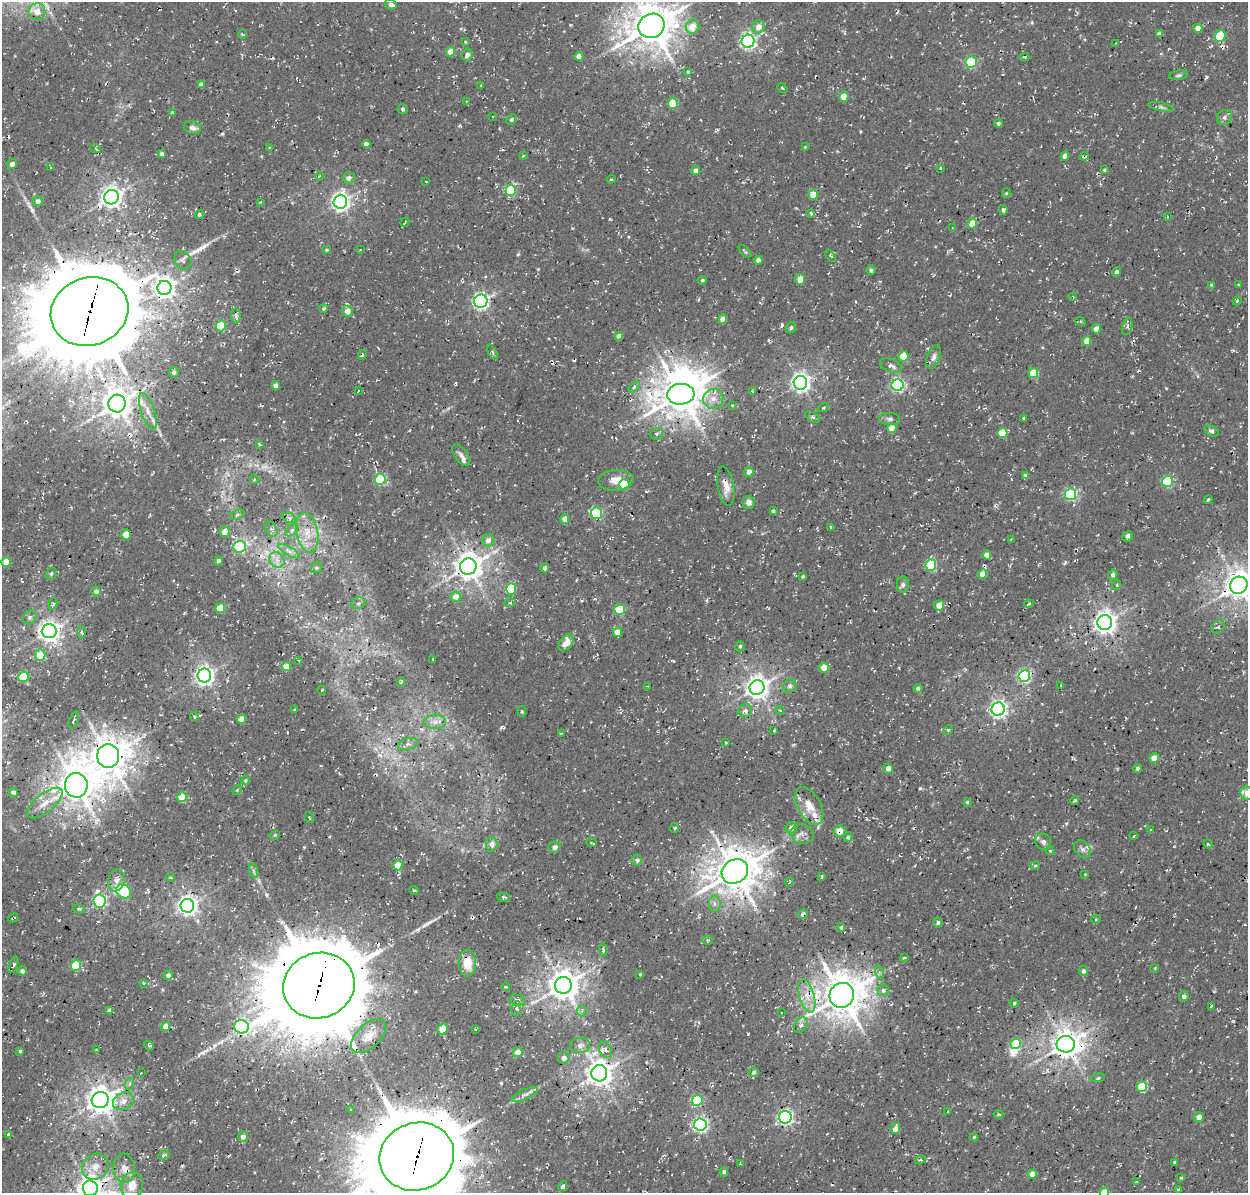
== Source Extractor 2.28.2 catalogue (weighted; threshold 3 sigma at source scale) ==
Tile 7 of 4 x 4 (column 3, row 2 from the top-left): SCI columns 2628-3873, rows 2702-3892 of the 5246 x 5340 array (HDU 1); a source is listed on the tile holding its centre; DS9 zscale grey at full resolution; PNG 1250 x 1195 px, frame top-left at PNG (2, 2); each listed source drawn as its Kron ellipse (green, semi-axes under 4 px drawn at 4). Shown black and unused: <1% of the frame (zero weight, under 3 of 4 exposures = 8% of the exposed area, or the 3 px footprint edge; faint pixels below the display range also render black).
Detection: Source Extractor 2.28.2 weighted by HDU 2 'WHT'; one run over the whole footprint, this tile lists its part. Background 0.00446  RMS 0.0022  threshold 0.00995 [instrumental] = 3 sigma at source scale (4.5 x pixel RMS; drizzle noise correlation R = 1.50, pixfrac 1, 0.0396/0.0396 arcsec/px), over >= 5 px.
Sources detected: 360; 2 too faint to see at this stretch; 2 inside a brighter object's white glare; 7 cosmic-ray / hot-pixel residue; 5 long thin detections or spike segments (spike, bleed or trail) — neither listed nor drawn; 5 inside a brighter listed object's ellipse — not listed separately; the other 339 listed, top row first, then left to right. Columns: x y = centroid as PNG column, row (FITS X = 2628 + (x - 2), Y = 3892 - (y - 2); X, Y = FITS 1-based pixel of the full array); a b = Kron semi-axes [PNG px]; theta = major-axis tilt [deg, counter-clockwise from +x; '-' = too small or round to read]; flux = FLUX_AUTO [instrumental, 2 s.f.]
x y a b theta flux
391 4 6 5 - 0.95
37 12 8 8 - 2.2
651 26 13 12 - 700
692 27 7 6 - 3.1
758 27 6 6 - 1.8
1198 28 5 4 - 1.5
1159 33 4 4 - 0.85
242 34 4 3 - 0.24
1220 36 6 5 - 11
748 41 6 6 - 65
465 42 4 3 - 0.22
1116 43 3 2 - 0.14
451 52 5 4 - 3.2
467 55 6 5 - 1
579 57 4 4 - 2.3
1024 57 5 4 - 0.28
971 62 6 5 - 20
688 72 3 3 - 0.31
1179 75 9 4 9 0.49
201 84 4 4 - 1.1
481 85 3 2 - 0.29
782 88 5 3 - 0.28
844 96 5 4 - 3.1
467 101 3 2 - 0.14
673 104 5 5 - 7.8
1161 107 13 4 -13 0.69
403 109 5 5 - 0.43
172 113 4 3 - 0.34
493 116 3 2 - 0.18
1225 117 8 7 - 0.72
512 119 6 5 - 0.53
998 123 4 4 - 0.45
192 128 8 6 -15 1.2
366 144 4 4 - 0.95
805 147 3 3 - 0.2
269 148 3 3 - 0.26
96 149 5 3 - 0.27
162 154 4 4 - 0.8
524 156 4 3 - 0.27
1065 156 5 4 - 1.4
1084 156 5 2 - 0.35
12 164 5 5 - 0.84
50 168 4 2 - 0.15
940 168 3 2 - 0.23
1104 170 4 3 - 0.32
696 171 4 4 - 1.3
319 176 4 3 - 0.23
349 178 6 5 - 1
611 179 4 3 - 0.3
426 182 2 2 - 0.16
511 190 5 5 - 14
1006 193 4 4 - 0.26
813 195 5 4 - 5
111 197 7 7 - 140
38 201 5 5 - 1.2
260 202 4 3 - 0.19
340 202 7 7 - 100
1003 210 5 4 - 0.56
811 213 4 3 - 0.32
199 214 4 4 - 0.36
1167 217 4 2 - 0.17
405 222 5 2 - 0.25
972 223 5 4 - 5.9
953 228 4 2 - 0.17
326 250 4 3 - 0.22
360 250 4 2 - 0.16
745 251 8 3 -46 0.41
831 256 7 3 -50 0.29
758 260 4 4 - 1.2
183 261 10 8 -58 0.66
871 270 4 4 - 0.59
1117 272 4 4 - 0.76
800 279 5 5 - 2.8
702 280 5 4 - 0.3
1212 285 3 2 - 0.36
1238 285 4 3 - 0.23
164 288 7 7 - 150
1073 297 4 3 - 0.21
481 301 7 6 - 67
1237 301 4 3 - 0.25
323 309 4 4 - 0.41
89 311 39 34 18 4200
347 311 5 5 - 2
236 316 7 5 -88 0.72
723 319 4 4 - 2.2
1080 321 5 3 - 0.32
221 326 5 5 - 11
1127 326 9 5 73 0.53
791 328 5 5 - 0.45
1096 329 4 4 - 1.9
619 336 4 4 - 1.3
1087 341 5 4 - 2.7
492 352 8 3 -60 0.34
362 355 5 3 - 0.37
903 356 5 5 - 6
934 357 12 6 71 1.1
891 366 11 6 -23 1
174 372 5 5 - 0.59
1033 373 5 5 - 6.5
800 383 7 6 - 110
897 385 6 6 - 40
276 386 4 4 - 1.3
634 387 6 4 46 0.37
358 391 4 2 - 0.14
752 391 3 3 - 0.44
681 394 13 10 5 590
713 399 10 9 - 1.9
117 403 9 8 - 340
732 405 3 3 - 0.22
823 408 5 3 - 0.28
148 411 19 7 -71 2.1
812 417 8 4 -28 0.44
1023 418 4 3 - 0.25
889 419 11 6 -5 0.77
892 428 4 4 - 3.2
1211 431 8 5 -28 0.58
1002 433 5 5 - 5.9
656 434 6 5 - 0.45
259 444 4 2 - 0.25
461 455 12 6 -54 0.97
749 472 5 4 - 1.5
1025 476 4 3 - 0.83
254 479 4 3 - 0.22
380 479 5 5 - 17
616 480 18 10 5 2.7
1167 481 5 5 - 19
624 485 5 5 - 6.9
726 486 20 8 -80 2.3
1070 494 6 5 - 27
1208 500 4 2 - 0.31
749 503 6 6 - 1.6
773 511 4 3 - 0.4
596 513 5 5 - 23
237 515 7 4 24 0.47
289 518 7 5 -32 0.46
565 519 4 4 - 2
831 527 4 3 - 0.28
271 529 8 5 -61 0.59
292 530 8 4 44 0.61
225 532 5 5 - 2.2
307 532 20 11 -79 3.9
126 535 5 5 - 3.8
1128 536 6 4 44 0.67
1011 539 3 3 - 0.2
488 540 6 6 - 1.3
239 547 6 5 - 23
289 551 12 4 -30 0.85
987 555 4 4 - 2.2
277 560 8 7 - 1.2
218 561 4 4 - 0.75
6 562 5 4 - 4.5
931 565 6 5 - 18
468 566 8 8 - 290
316 568 6 5 - 0.48
545 568 4 4 - 0.87
51 574 6 5 - 0.48
983 574 4 4 - 2.7
1113 575 5 4 - 0.65
803 576 3 3 - 0.34
903 585 8 6 88 0.66
1117 585 5 3 - 0.19
1239 585 9 8 - 320
511 589 6 5 - 8.9
96 591 5 5 - 0.93
456 597 5 5 - 2
358 603 7 5 21 0.6
510 603 5 3 - 0.36
53 604 6 4 71 0.38
1029 604 5 3 - 0.2
939 605 5 5 - 2.3
220 608 5 5 - 6
620 610 5 5 - 11
30 617 7 6 - 0.72
1105 622 7 7 - 180
1218 627 7 5 43 0.5
49 631 7 7 - 160
81 632 6 4 -86 0.36
617 632 5 4 - 2.6
566 643 9 6 55 2.4
740 646 5 4 - 0.38
40 655 6 5 - 3.6
299 660 4 2 - 0.21
433 660 3 2 - 0.2
286 667 5 4 - 2.9
824 668 5 5 - 3
204 676 7 6 - 110
1024 676 6 6 - 37
23 677 5 5 - 10
401 682 4 2 - 0.21
1061 685 3 3 - 0.21
647 686 3 2 - 0.19
790 686 7 6 - 0.84
757 688 7 7 - 190
918 688 4 4 - 0.51
322 690 4 4 - 0.39
998 709 7 6 - 82
295 710 3 3 - 0.34
780 710 4 3 - 0.19
522 711 5 3 - 0.3
745 711 7 6 - 0.88
194 717 4 3 - 0.28
241 719 4 4 - 2.4
74 720 9 2 67 0.3
435 722 11 7 1 1.3
948 730 5 3 - 0.24
774 731 3 3 - 0.17
561 733 3 2 - 0.18
726 743 4 3 - 0.18
408 744 10 5 16 0.79
108 756 12 11 - 550
1154 758 5 5 - 2.1
888 768 5 5 - 1.4
1138 768 4 4 - 0.65
245 780 5 4 - 0.31
76 785 12 11 - 510
237 790 5 3 - 0.2
13 792 4 4 - 1.1
1247 793 6 6 - 1.3
182 797 5 5 - 7.1
1075 800 4 4 - 0.34
967 802 4 4 - 0.35
45 803 21 9 38 3.4
809 806 20 11 -62 3.8
309 817 6 3 -60 0.23
674 828 5 4 - 0.54
791 828 6 5 - 1.2
1151 830 4 3 - 0.22
839 831 6 5 - 2.6
802 834 12 9 -17 1.3
275 835 5 4 - 0.34
1133 836 3 2 - 0.2
848 837 5 4 - 0.48
1043 842 8 7 - 0.95
591 843 5 3 - 0.2
492 844 7 6 - 1.3
1208 844 5 4 - 0.27
555 847 6 5 - 0.84
1082 849 9 7 -50 0.92
1050 851 4 4 - 0.23
637 860 5 5 - 0.76
398 865 5 4 - 4.2
1035 866 4 4 - 0.3
254 871 7 4 -72 0.47
735 871 14 11 32 690
1085 874 3 2 - 0.18
822 876 4 2 - 0.27
171 877 4 3 - 0.31
116 880 11 8 79 1.3
790 882 4 2 - 0.18
414 890 5 3 - 0.22
124 891 8 6 -38 13
503 897 7 4 -12 0.36
99 901 6 6 - 41
715 904 8 6 90 0.83
187 906 7 6 - 130
79 909 6 4 -16 0.36
803 914 5 4 - 0.92
13 918 5 2 - 0.23
1096 919 5 4 - 0.26
938 922 5 4 - 0.47
841 927 4 4 - 0.45
708 940 5 4 - 0.3
603 950 6 4 -81 0.35
904 958 4 4 - 0.33
467 963 13 8 90 4
13 965 9 4 71 0.43
76 965 5 5 - 9.9
1155 968 4 4 - 0.19
22 971 4 4 - 0.75
1083 971 5 4 - 0.53
879 972 7 4 -72 0.45
640 974 4 4 - 0.24
168 975 5 4 - 0.75
143 983 4 3 - 0.24
563 985 8 8 - 350
319 986 36 32 18 3700
506 987 4 3 - 0.19
883 990 6 5 - 0.63
842 995 13 12 - 670
807 996 17 7 -74 2.6
1184 997 5 5 - 0.83
517 1000 8 5 -20 0.93
1014 1003 4 4 - 0.34
1211 1006 3 2 - 0.23
516 1009 7 5 83 0.58
109 1010 4 4 - 1
582 1011 5 5 - 0.43
781 1013 3 2 - 0.14
801 1025 8 6 55 0.79
166 1027 4 4 - 3
242 1027 7 6 - 41
443 1029 5 5 - 3.1
475 1029 3 2 - 0.16
369 1036 21 12 44 3.4
1016 1044 5 5 - 9.4
1066 1044 9 8 - 320
580 1045 10 7 4 1.1
149 1046 5 4 - 0.32
96 1050 3 3 - 0.17
606 1050 8 6 -63 0.99
20 1051 4 3 - 0.35
518 1052 5 5 - 2
564 1058 6 6 - 1
754 1072 5 4 - 0.45
141 1073 2 2 - 0.13
599 1073 8 8 - 250
1098 1078 7 3 12 0.38
129 1084 6 4 70 0.41
1142 1087 5 5 - 10
525 1094 14 5 24 1.1
100 1100 8 8 - 280
697 1100 5 5 - 13
123 1101 11 8 27 1.8
351 1110 3 2 - 0.24
948 1111 4 2 - 0.15
998 1114 5 3 - 0.32
785 1117 6 6 - 62
1199 1117 5 4 - 1.9
700 1125 6 6 - 54
895 1129 5 4 - 2.5
9 1135 4 3 - 0.54
243 1137 5 4 - 1.2
974 1137 4 4 - 0.27
164 1155 6 3 29 0.63
417 1156 38 33 20 3300
920 1160 5 3 - 0.27
1174 1162 4 3 - 0.29
740 1163 3 3 - 0.31
95 1167 14 12 41 2.7
124 1168 15 10 -83 2
724 1172 4 4 - 0.5
1032 1174 4 4 - 1.7
1181 1178 4 3 - 0.26
1136 1182 4 2 - 0.16
132 1185 13 11 79 3
563 1186 5 4 - 0.71
90 1188 7 7 - 240
1178 1190 3 3 - 0.31
1104 1192 5 4 - 4.7
Overlapping masked pixels (flux is a lower limit): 19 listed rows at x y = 651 26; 1084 156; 89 311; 681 394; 117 403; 239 547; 468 566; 1239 585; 1105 622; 108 756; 839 831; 735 871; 803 914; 13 918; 319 986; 242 1027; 1066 1044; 599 1073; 417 1156
Isophote crosses this tile's border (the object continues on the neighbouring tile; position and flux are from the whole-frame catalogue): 6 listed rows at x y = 651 26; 1239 585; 1247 793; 417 1156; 90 1188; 1104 1192
Unlisted compact peaks at least as high as the median listed source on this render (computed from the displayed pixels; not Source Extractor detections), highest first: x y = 920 788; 501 727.